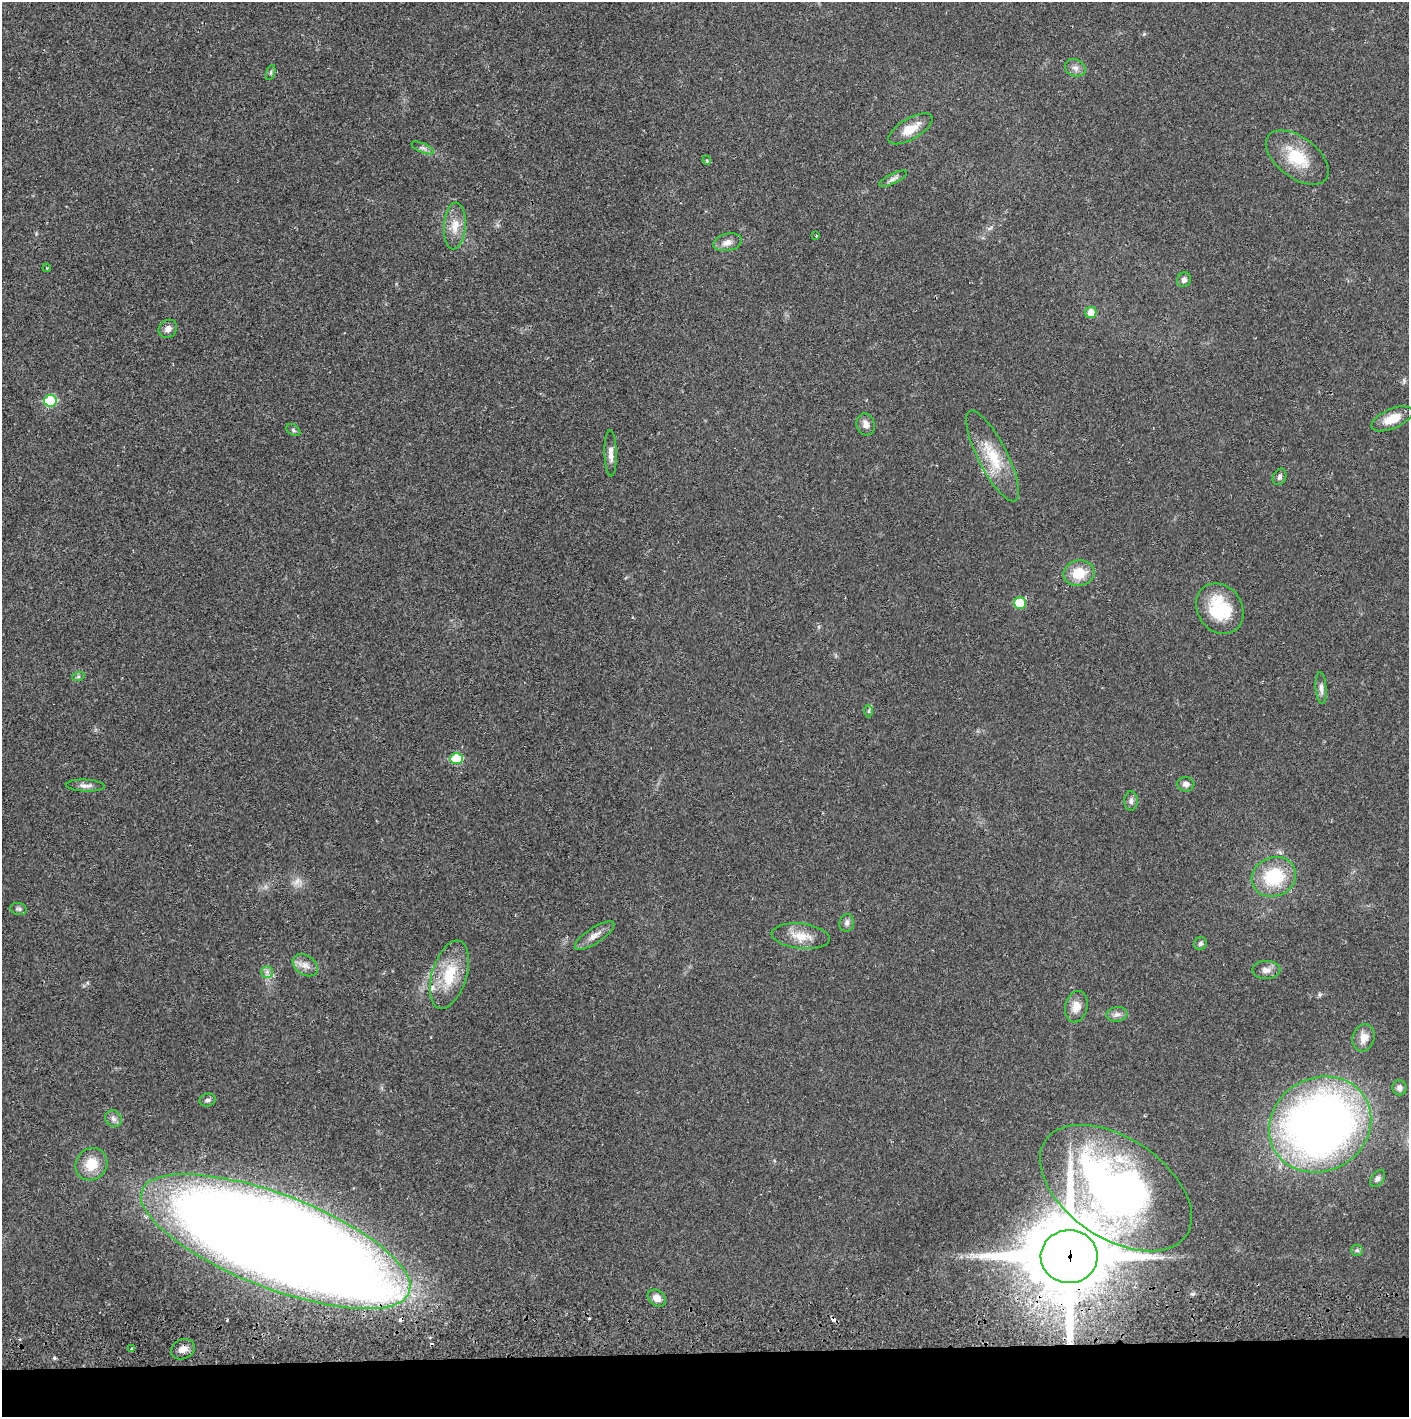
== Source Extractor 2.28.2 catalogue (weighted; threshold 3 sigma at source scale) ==
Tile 8 of 3 x 3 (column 2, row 3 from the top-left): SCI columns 1410-2816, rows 56-1470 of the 4229 x 4359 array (HDU 1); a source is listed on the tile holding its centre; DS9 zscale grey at full resolution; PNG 1411 x 1419 px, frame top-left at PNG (2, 2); each listed source drawn as its Kron ellipse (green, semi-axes under 4 px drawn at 4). Shown black and unused: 5% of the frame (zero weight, under 2 of 3 exposures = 3% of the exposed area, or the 3 px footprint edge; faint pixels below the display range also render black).
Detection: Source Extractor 2.28.2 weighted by HDU 2 'WHT'; one run over the whole footprint, this tile lists its part. Background 0.0215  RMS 0.0035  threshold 0.0157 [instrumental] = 3 sigma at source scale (4.5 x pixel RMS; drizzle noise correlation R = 1.50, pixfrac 1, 0.05/0.05 arcsec/px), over >= 5 px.
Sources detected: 63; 1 too faint to see at this stretch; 4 cosmic-ray / hot-pixel residue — neither listed nor drawn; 1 inside a brighter listed object's ellipse — not listed separately; the other 57 listed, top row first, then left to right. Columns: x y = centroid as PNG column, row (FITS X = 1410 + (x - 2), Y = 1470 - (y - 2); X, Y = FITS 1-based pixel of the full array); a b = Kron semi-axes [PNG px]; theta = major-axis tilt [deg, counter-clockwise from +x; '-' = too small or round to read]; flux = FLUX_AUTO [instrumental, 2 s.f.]
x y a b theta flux
1075 68 10 8 -24 1.8
271 73 8 3 71 0.58
910 129 25 10 30 6.4
423 148 12 4 -23 1.1
1297 157 36 20 -37 14
707 160 5 4 - 0.54
893 179 15 5 26 1.4
455 226 23 11 86 5.2
816 236 3 3 - 0.35
727 242 14 8 12 2.5
47 268 4 3 - 0.35
1184 280 7 7 - 1.4
1091 313 6 5 - 4
168 329 10 8 40 1.8
50 401 6 6 - 18
1392 419 22 10 23 5.8
866 424 11 9 -73 2.1
293 430 8 5 -37 0.66
611 453 23 6 -89 2.6
993 456 50 14 -63 13
1280 477 8 6 65 1.1
1079 573 15 12 12 8
1020 603 6 6 - 10
1220 609 27 22 -55 17
78 677 6 4 19 0.52
1321 688 16 5 -85 1.8
869 711 6 4 89 0.5
456 758 6 5 - 12
1186 784 8 7 - 1.5
85 786 19 6 -2 1.9
1131 801 10 6 89 1.3
1274 877 23 19 23 17
19 909 8 6 -15 0.86
847 923 9 7 74 1.3
594 936 23 7 33 3.1
801 936 29 12 -6 6.4
1200 944 7 6 - 0.82
305 965 14 9 -35 2.7
1266 970 14 9 1 2.2
267 972 6 6 - 1
449 975 35 17 73 13
1076 1007 16 11 76 3.9
1117 1014 10 7 8 1.5
1364 1038 14 11 73 3.5
1399 1088 7 7 - 1.3
207 1100 8 6 16 1.1
113 1119 9 8 - 1.4
1320 1124 52 46 30 270
91 1164 17 15 48 7.8
1378 1178 9 6 53 1
1116 1188 85 50 -34 170
276 1241 143 47 -21 1600
1357 1250 6 5 - 0.66
1069 1257 28 26 2 4300
657 1298 10 7 -38 2.8
132 1349 3 3 - 1.6
183 1349 12 9 24 2.6
Overlapping masked pixels (flux is a lower limit): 1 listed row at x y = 1069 1257